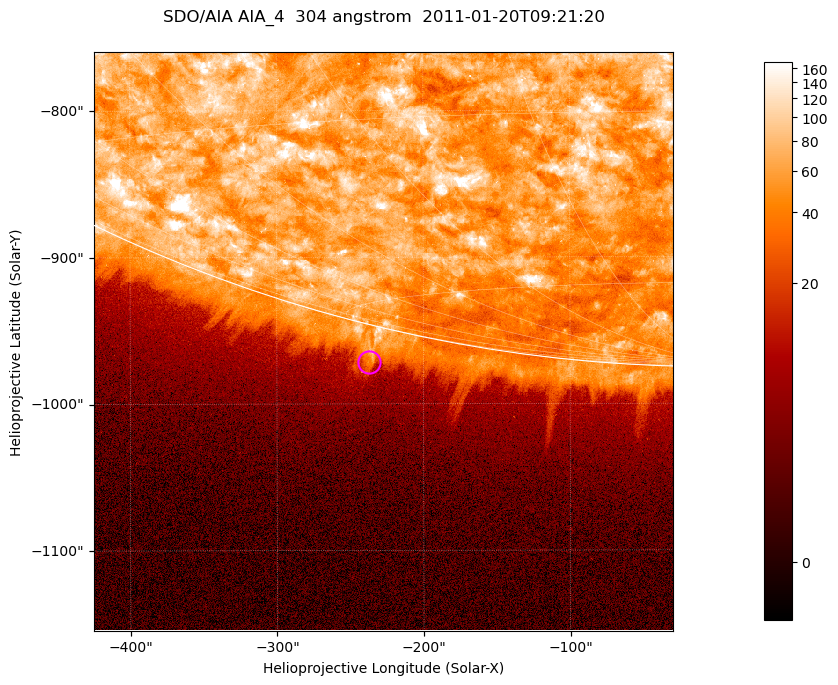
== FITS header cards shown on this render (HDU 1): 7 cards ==
TELESCOP= 'SDO/AIA '           / For AIA: SDO/AIA
INSTRUME= 'AIA_4   '           / For AIA: AIA_ATA1, AIA_ATA2, AIA_ATA3 or AIA_AT
WAVELNTH=                  304 / [angstrom] Wavelength
WAVEUNIT= 'angstrom'           / Wavelength unit: angstrom
DATE-OBS= '2011-01-20T09:21:20.127' / [ISO] Date when observation started; ISO 8
CTYPE1  = 'HPLN-TAN'           / CTYPE1; Typically HPLN
CTYPE2  = 'HPLT-TAN'           / CTYPE2; Typically HPLT

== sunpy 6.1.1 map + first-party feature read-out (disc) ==
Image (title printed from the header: SDO/AIA AIA_4  304 angstrom  2011-01-20T09:21:20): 658 x 658 px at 0.6 arcsec/px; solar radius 975 arcsec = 1625 px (partial field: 2.4% of the solar disc is inside the frame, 46% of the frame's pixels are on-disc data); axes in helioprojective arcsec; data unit not stated in the header (colour bar unlabelled)
Orientation: roll -0.132 deg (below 1 deg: not rotated)
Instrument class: DISC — disc imager (sunpy class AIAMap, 304 A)
Bright regions (active regions / flare kernels): reference = the on-disc median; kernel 5 px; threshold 5 sigma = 112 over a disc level ~61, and >= 1.15x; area >= 432 px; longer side >= 8 px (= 4.8 arcsec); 0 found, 0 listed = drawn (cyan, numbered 1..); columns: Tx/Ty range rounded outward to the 2 arcsec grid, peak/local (2 s.f.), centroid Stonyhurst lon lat
Off-limb structures (1.02-1.3 R_sun): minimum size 216 px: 7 found; the strongest spans PA ~165 deg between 1.02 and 1.04 R_sun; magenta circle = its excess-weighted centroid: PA ~165 deg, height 1.03 R_sun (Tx ~-238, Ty ~-972 arcsec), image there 2.3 x the reference